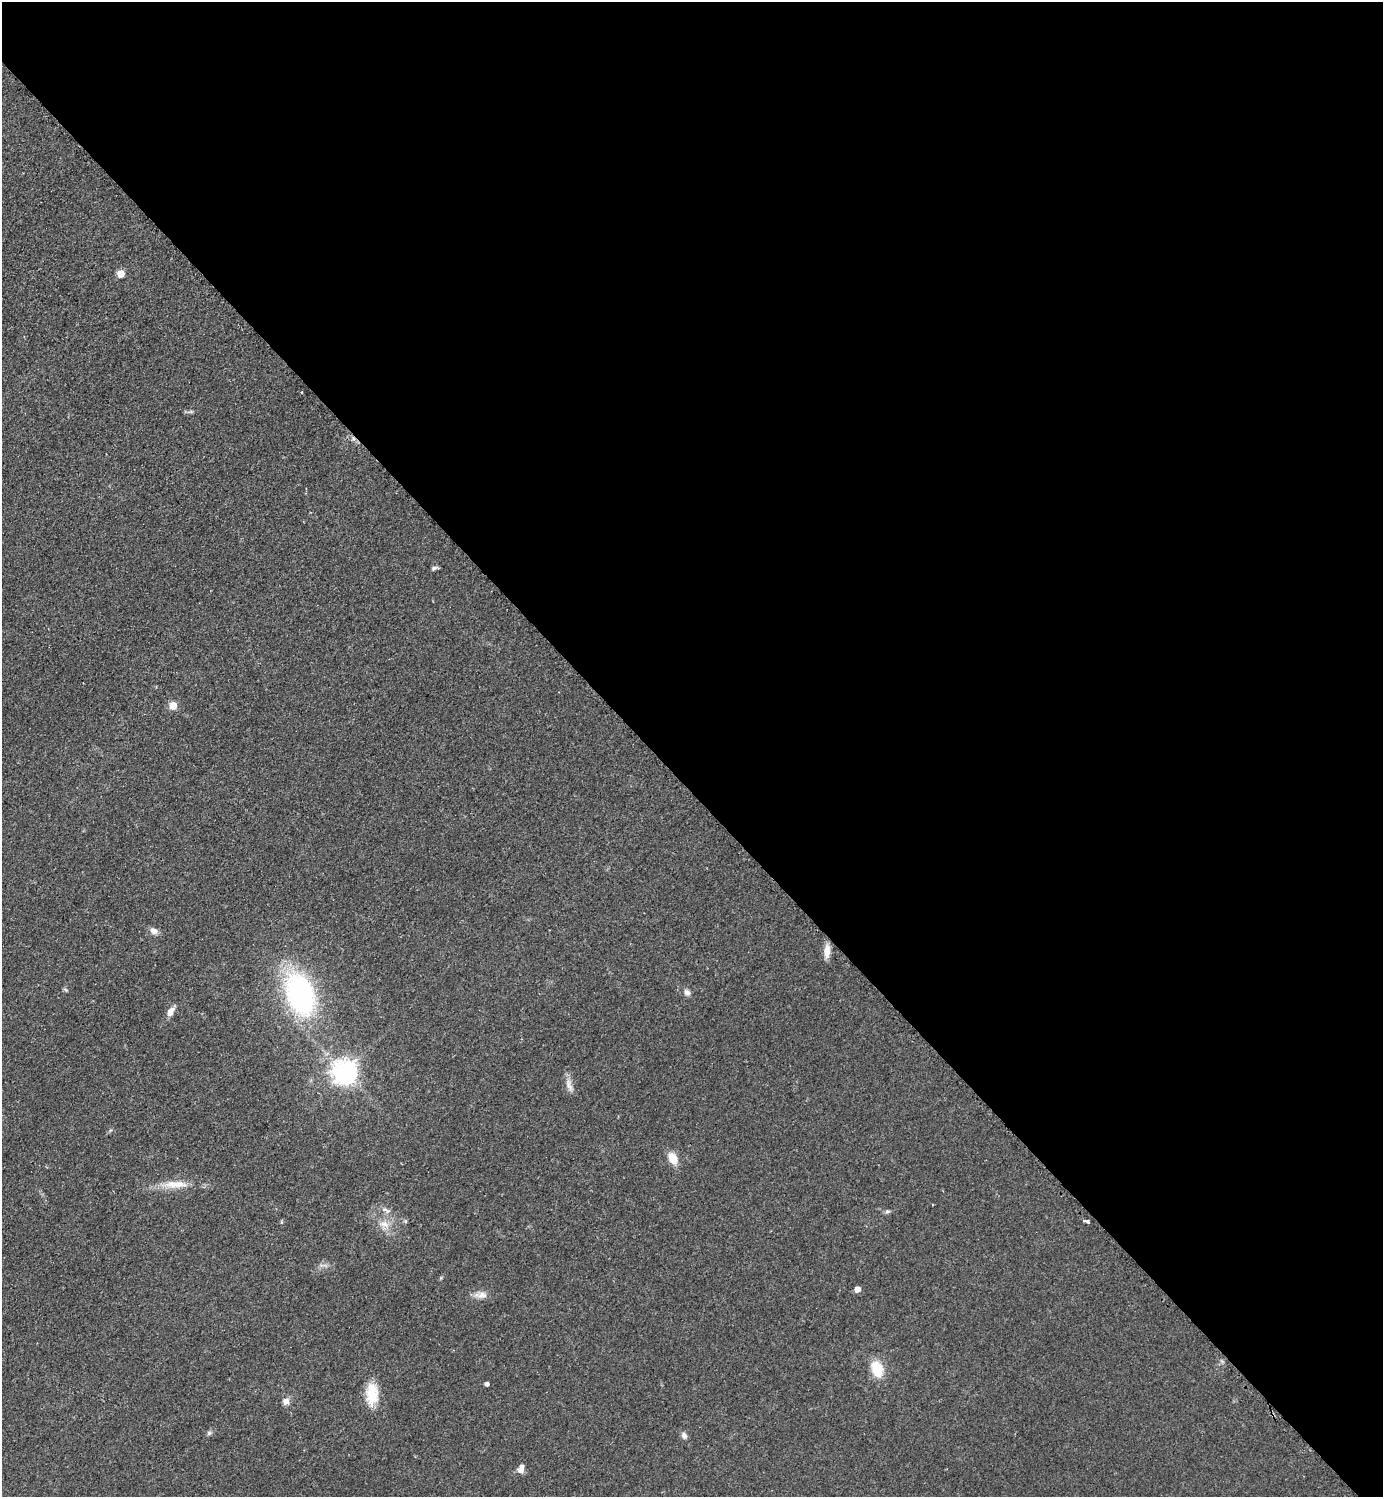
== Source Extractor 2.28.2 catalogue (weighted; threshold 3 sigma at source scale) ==
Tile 8 of 4 x 4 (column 4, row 2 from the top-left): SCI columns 4458-5838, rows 2999-4493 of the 6005 x 6005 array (HDU 1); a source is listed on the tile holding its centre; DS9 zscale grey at full resolution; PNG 1385 x 1499 px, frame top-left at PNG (2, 2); no overlay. Shown black and unused: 53% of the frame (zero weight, under 2 of 3 exposures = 1% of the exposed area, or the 3 px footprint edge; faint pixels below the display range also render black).
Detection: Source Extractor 2.28.2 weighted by HDU 2 'WHT'; one run over the whole footprint, this tile lists its part. Background 0.0797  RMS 0.0079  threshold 0.0354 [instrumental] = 3 sigma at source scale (4.5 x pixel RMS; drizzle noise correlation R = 1.50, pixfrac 1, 0.05/0.05 arcsec/px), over >= 5 px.
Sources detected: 27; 1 inside a brighter listed object's ellipse — not listed separately; the other 26 listed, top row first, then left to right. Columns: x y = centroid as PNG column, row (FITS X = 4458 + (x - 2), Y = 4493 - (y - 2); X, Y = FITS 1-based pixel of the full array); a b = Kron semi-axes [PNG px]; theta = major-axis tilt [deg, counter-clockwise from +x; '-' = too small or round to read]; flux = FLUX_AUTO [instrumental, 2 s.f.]
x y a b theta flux
121 274 5 5 - 12
301 392 3 2 - 1
434 568 8 5 25 1.9
173 705 5 5 - 15
154 931 9 7 -22 4.8
827 951 17 7 87 7.4
687 992 9 6 -53 3.1
300 994 46 28 -69 140
171 1012 13 7 58 5.3
345 1072 8 8 - 720
569 1085 20 7 -67 5.2
673 1158 12 8 -64 12
178 1184 34 9 2 15
386 1210 12 4 -24 2.5
887 1211 7 5 8 1.6
1087 1221 6 3 -11 3.1
384 1224 14 9 -15 6.8
857 1289 5 5 - 6.9
482 1295 16 9 2 6.1
877 1369 18 12 -70 20
487 1384 4 4 - 2.4
372 1394 26 14 90 21
286 1401 8 7 - 4.6
209 1433 6 6 - 1.6
684 1436 8 6 -57 3
521 1470 9 7 0 4.1